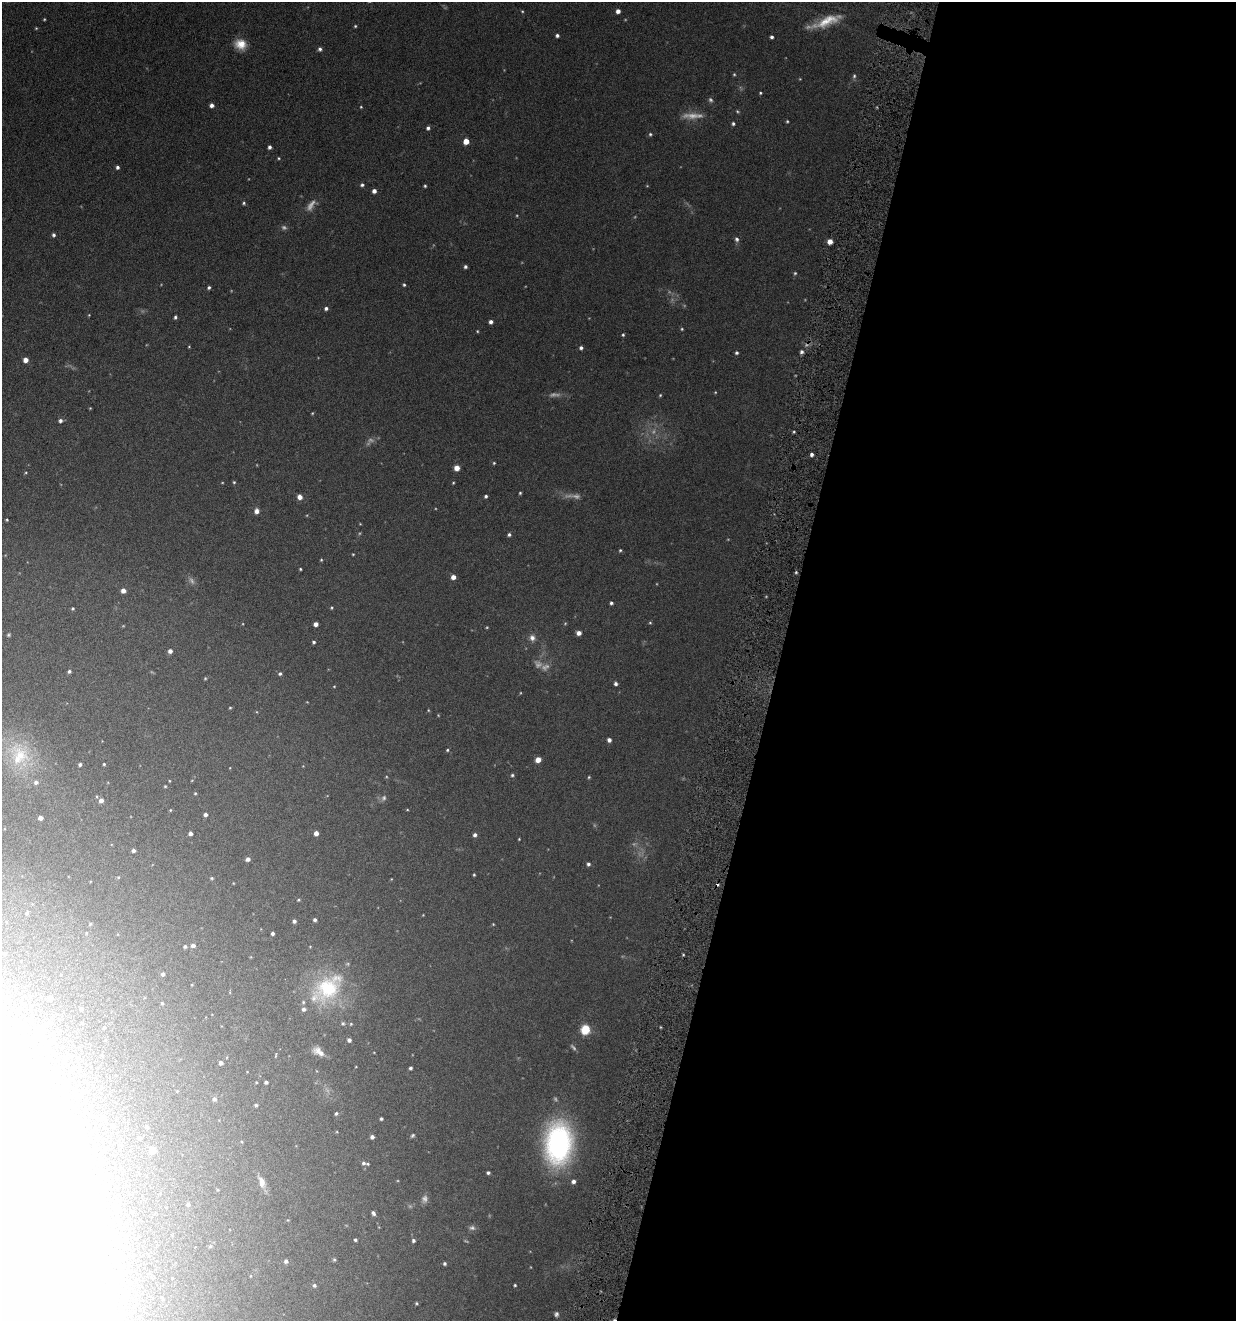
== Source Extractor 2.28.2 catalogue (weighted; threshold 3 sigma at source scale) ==
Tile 12 of 4 x 4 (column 4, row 3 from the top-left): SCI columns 3840-5073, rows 1324-2642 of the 5336 x 5285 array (HDU 1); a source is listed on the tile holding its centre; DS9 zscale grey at full resolution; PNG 1238 x 1323 px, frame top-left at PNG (2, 2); no overlay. Shown black and unused: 37% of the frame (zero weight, under 4 of 8 exposures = <1% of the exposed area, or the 3 px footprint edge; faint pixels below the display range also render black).
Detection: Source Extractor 2.28.2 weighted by HDU 2 'WHT'; one run over the whole footprint, this tile lists its part. Background 0.154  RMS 0.0064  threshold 0.0261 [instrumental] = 3 sigma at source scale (4.09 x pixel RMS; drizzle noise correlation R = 1.36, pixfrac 0.8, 0.05/0.05 arcsec/px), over >= 5 px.
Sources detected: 217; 34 too faint to see at this stretch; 9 inside a brighter object's white glare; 1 cosmic-ray / hot-pixel residue — not listed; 5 inside a brighter listed object's ellipse — not listed separately; the other 168 listed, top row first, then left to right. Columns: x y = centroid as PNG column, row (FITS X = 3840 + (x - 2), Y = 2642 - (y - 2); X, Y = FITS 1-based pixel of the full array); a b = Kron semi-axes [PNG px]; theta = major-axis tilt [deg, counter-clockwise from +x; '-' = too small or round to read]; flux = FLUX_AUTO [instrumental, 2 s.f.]
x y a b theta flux
522 11 4 3 - 0.53
618 11 4 4 - 3.2
826 21 41 10 20 14
355 26 4 4 - 0.67
36 28 4 4 - 0.56
557 36 4 4 - 1.4
772 37 3 3 - 1.4
240 44 14 11 -25 8.2
320 49 5 5 - 1.5
734 74 4 4 - 0.66
854 76 7 5 80 1.1
760 93 4 3 - 0.65
212 105 4 4 - 2.2
361 107 4 3 - 0.54
737 111 5 4 - 0.73
787 121 3 3 - 0.65
733 123 4 4 - 1.1
428 128 4 4 - 1.5
650 134 5 4 - 0.86
466 141 4 4 - 9.4
269 147 4 3 - 1.6
279 158 5 4 - 0.62
117 167 4 4 - 1.5
362 185 5 4 - 1.2
425 186 3 3 - 0.75
374 191 4 4 - 2.9
244 203 5 4 - 0.86
53 235 4 4 - 1.4
737 239 7 5 -60 1.6
830 241 5 5 - 4
465 267 4 4 - 1.3
795 273 4 4 - 0.74
404 285 4 3 - 0.83
209 287 4 3 - 1.1
326 308 4 4 - 1.5
89 315 4 3 - 0.46
175 317 4 3 - 1.1
491 322 4 4 - 2
682 329 4 4 - 0.63
477 331 3 3 - 0.55
623 335 3 3 - 0.79
189 347 3 3 - 0.47
581 348 4 4 - 1.4
802 352 4 4 - 1.6
737 353 4 4 - 1.1
25 360 4 4 - 4.5
660 395 4 4 - 0.62
312 413 4 3 - 0.53
60 421 5 5 - 1.8
794 432 4 3 - 0.68
812 454 4 4 - 1.8
494 463 4 4 - 0.66
457 468 5 5 - 4.8
26 472 5 3 - 0.56
234 482 4 4 - 0.69
453 483 3 3 - 0.51
520 493 3 3 - 0.7
486 496 3 3 - 1.1
300 497 5 5 - 3.5
257 511 6 5 - 2.7
7 520 3 2 - 0.59
509 534 4 4 - 1.2
620 550 4 4 - 0.74
353 554 3 2 - 0.47
321 560 4 3 - 0.56
300 569 3 3 - 0.66
796 572 4 3 - 0.69
453 577 4 4 - 3.6
123 591 4 4 - 3.5
611 603 4 4 - 1.2
73 608 4 4 - 0.75
332 608 5 4 - 0.67
650 623 4 4 - 0.63
316 624 4 4 - 3.4
579 633 5 4 - 3.1
532 638 9 7 -77 2.9
314 642 4 4 - 1
170 651 4 4 - 2.6
69 671 4 4 - 1.1
280 674 5 4 - 1.2
205 678 4 4 - 0.6
616 683 4 4 - 1.5
334 686 4 3 - 0.49
230 708 4 3 - 0.56
609 740 4 4 - 2.2
447 750 4 4 - 0.77
20 755 40 23 -49 30
538 760 5 4 - 5.3
80 764 3 3 - 1.2
104 764 3 3 - 0.68
512 775 5 5 - 0.95
589 777 4 3 - 0.62
169 781 4 2 - 0.44
165 786 3 3 - 0.59
195 793 4 3 - 0.59
101 800 5 4 - 2.9
170 810 4 4 - 0.56
407 810 4 3 - 0.42
205 814 4 4 - 1.8
40 818 4 4 - 3
190 833 4 4 - 2.1
316 833 4 4 - 3.7
475 835 5 4 - 1.7
519 839 3 3 - 0.46
133 850 4 4 - 1.4
248 859 5 4 - 2
588 864 4 4 - 1.4
474 875 3 3 - 0.62
118 877 5 4 - 0.58
212 878 4 3 - 0.73
233 883 4 2 - 0.36
298 900 4 3 - 0.64
27 913 6 4 69 0.97
315 920 4 4 - 1.4
294 921 4 4 - 1.5
90 924 6 5 - 0.84
493 924 4 3 - 0.47
272 933 3 3 - 1.5
185 946 4 4 - 1
193 946 5 4 - 2.1
4 953 3 3 - 0.63
683 955 4 3 - 0.56
163 974 4 3 - 1.4
328 987 47 30 42 43
50 998 5 5 - 2.3
162 1003 4 3 - 0.61
4 1007 5 5 - 2.5
81 1009 4 4 - 1.3
82 1023 3 3 - 0.61
343 1023 6 4 -67 0.87
351 1024 5 4 - 0.55
104 1027 3 3 - 0.59
585 1029 5 5 - 43
349 1040 4 4 - 1.8
318 1052 13 7 -33 4.6
276 1055 7 2 79 0.52
221 1063 4 4 - 2.3
410 1068 4 3 - 1.3
266 1082 4 3 - 1.3
214 1099 5 5 - 1.5
256 1105 3 3 - 0.98
336 1113 4 4 - 1
102 1117 5 5 - 0.96
381 1119 3 3 - 0.92
112 1125 4 4 - 0.75
147 1127 5 4 - 1.2
413 1135 6 4 45 0.93
372 1137 4 4 - 2
139 1138 4 4 - 1.5
558 1143 38 24 87 130
152 1150 5 5 - 6.2
363 1163 6 5 - 1.4
488 1173 4 3 - 1.1
573 1181 5 5 - 2.3
262 1182 16 8 -74 4.5
188 1204 3 3 - 1.2
373 1213 6 4 -58 1.5
288 1220 4 4 - 0.43
355 1240 3 3 - 0.98
413 1240 4 4 - 1.3
210 1246 5 4 - 0.72
334 1260 5 4 - 0.8
286 1261 5 4 - 1.6
445 1263 3 3 - 1.1
314 1285 5 5 - 1.3
515 1285 3 3 - 0.73
416 1303 4 4 - 0.69
556 1314 7 6 - 1.6